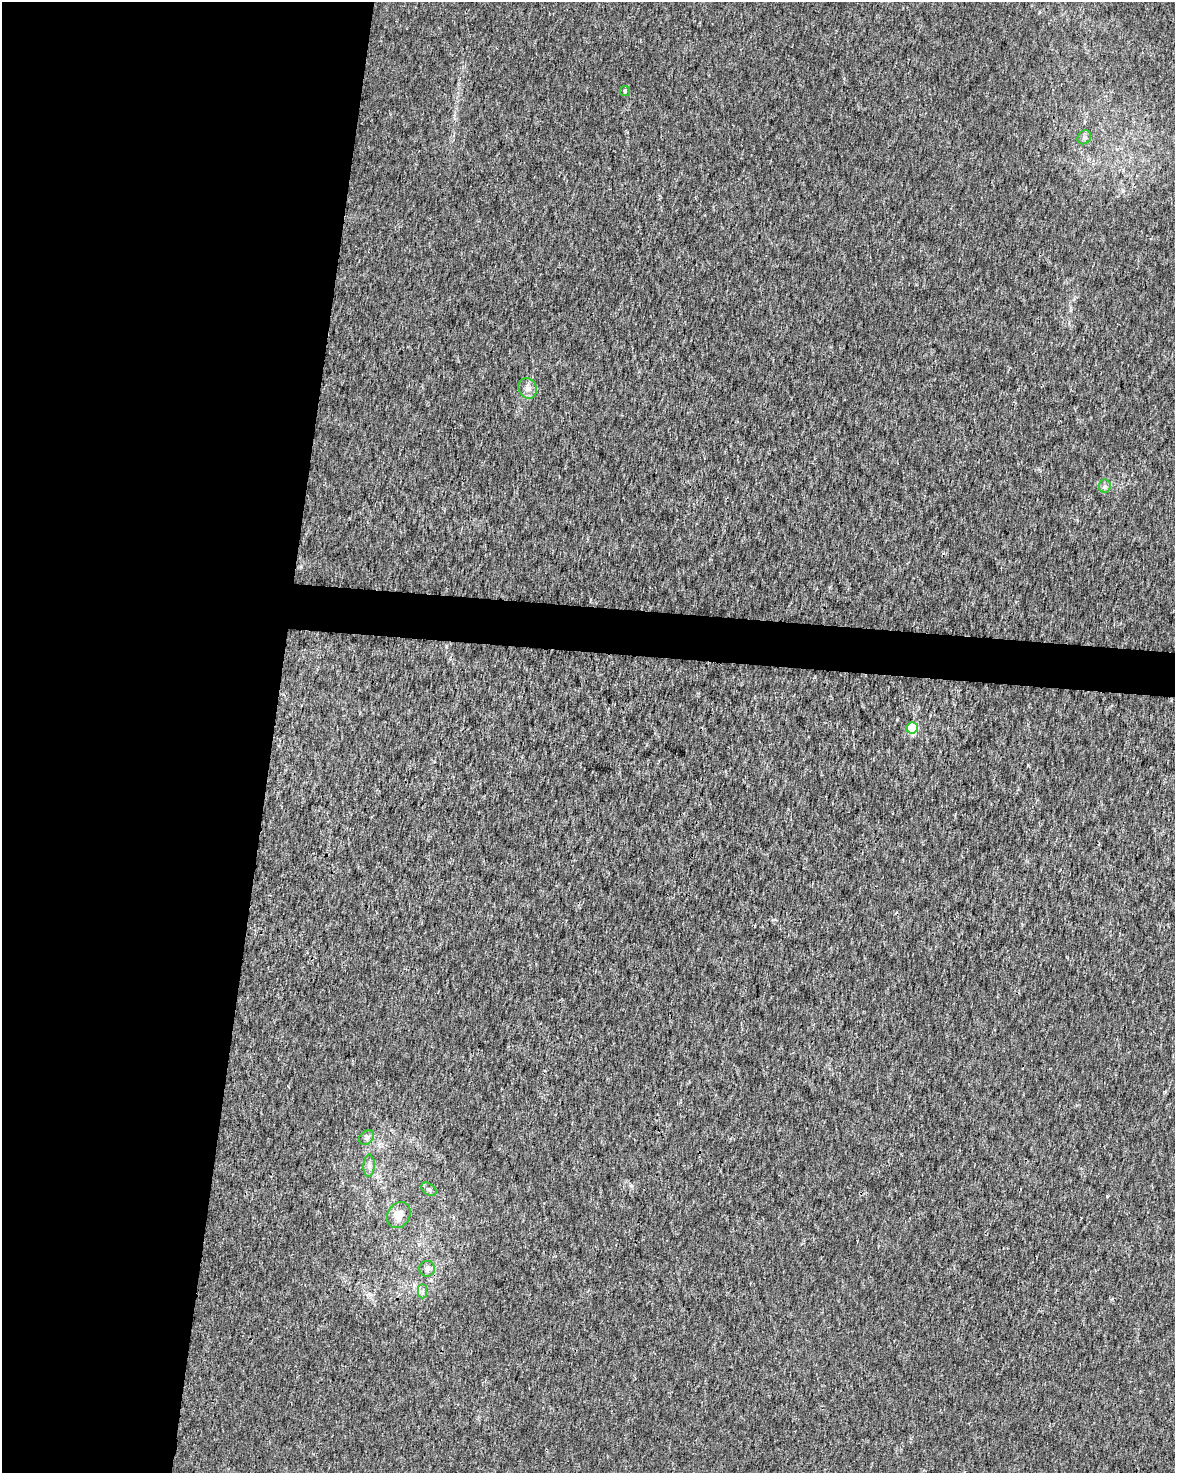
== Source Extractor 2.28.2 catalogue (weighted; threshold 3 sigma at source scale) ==
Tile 5 of 4 x 3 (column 1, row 2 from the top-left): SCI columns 9-1181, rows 1755-3225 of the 4701 x 4924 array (HDU 1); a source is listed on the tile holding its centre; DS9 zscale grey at full resolution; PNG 1177 x 1475 px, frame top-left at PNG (2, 2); each listed source drawn as its Kron ellipse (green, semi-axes under 4 px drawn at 4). Shown black and unused: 25% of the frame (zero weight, under 3 of 4 exposures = <1% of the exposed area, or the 3 px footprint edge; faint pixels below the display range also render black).
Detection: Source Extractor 2.28.2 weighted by HDU 2 'WHT'; one run over the whole footprint, this tile lists its part. Background 0.00157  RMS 0.0023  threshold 0.0101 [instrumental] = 3 sigma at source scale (4.5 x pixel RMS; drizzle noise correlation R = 1.50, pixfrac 1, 0.0396/0.0396 arcsec/px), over >= 5 px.
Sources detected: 11; all 11 listed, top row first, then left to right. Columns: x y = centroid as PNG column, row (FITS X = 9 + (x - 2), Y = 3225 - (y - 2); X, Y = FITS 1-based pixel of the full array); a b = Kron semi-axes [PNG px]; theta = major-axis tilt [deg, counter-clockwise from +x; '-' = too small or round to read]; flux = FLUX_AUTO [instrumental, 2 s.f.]
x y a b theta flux
625 91 5 5 - 0.34
1084 137 7 6 - 0.58
528 388 10 9 - 1.3
1105 486 6 6 - 0.64
912 728 6 5 - 11
366 1138 8 6 45 0.65
369 1166 11 5 88 0.81
429 1189 8 5 -37 0.59
399 1215 14 11 59 2.5
427 1269 8 8 - 0.92
423 1291 7 4 90 0.54
Unlisted compact peaks at least as high as the median listed source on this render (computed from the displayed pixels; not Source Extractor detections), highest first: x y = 631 1186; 897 719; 1112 1299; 1107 1197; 1069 322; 1165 1092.